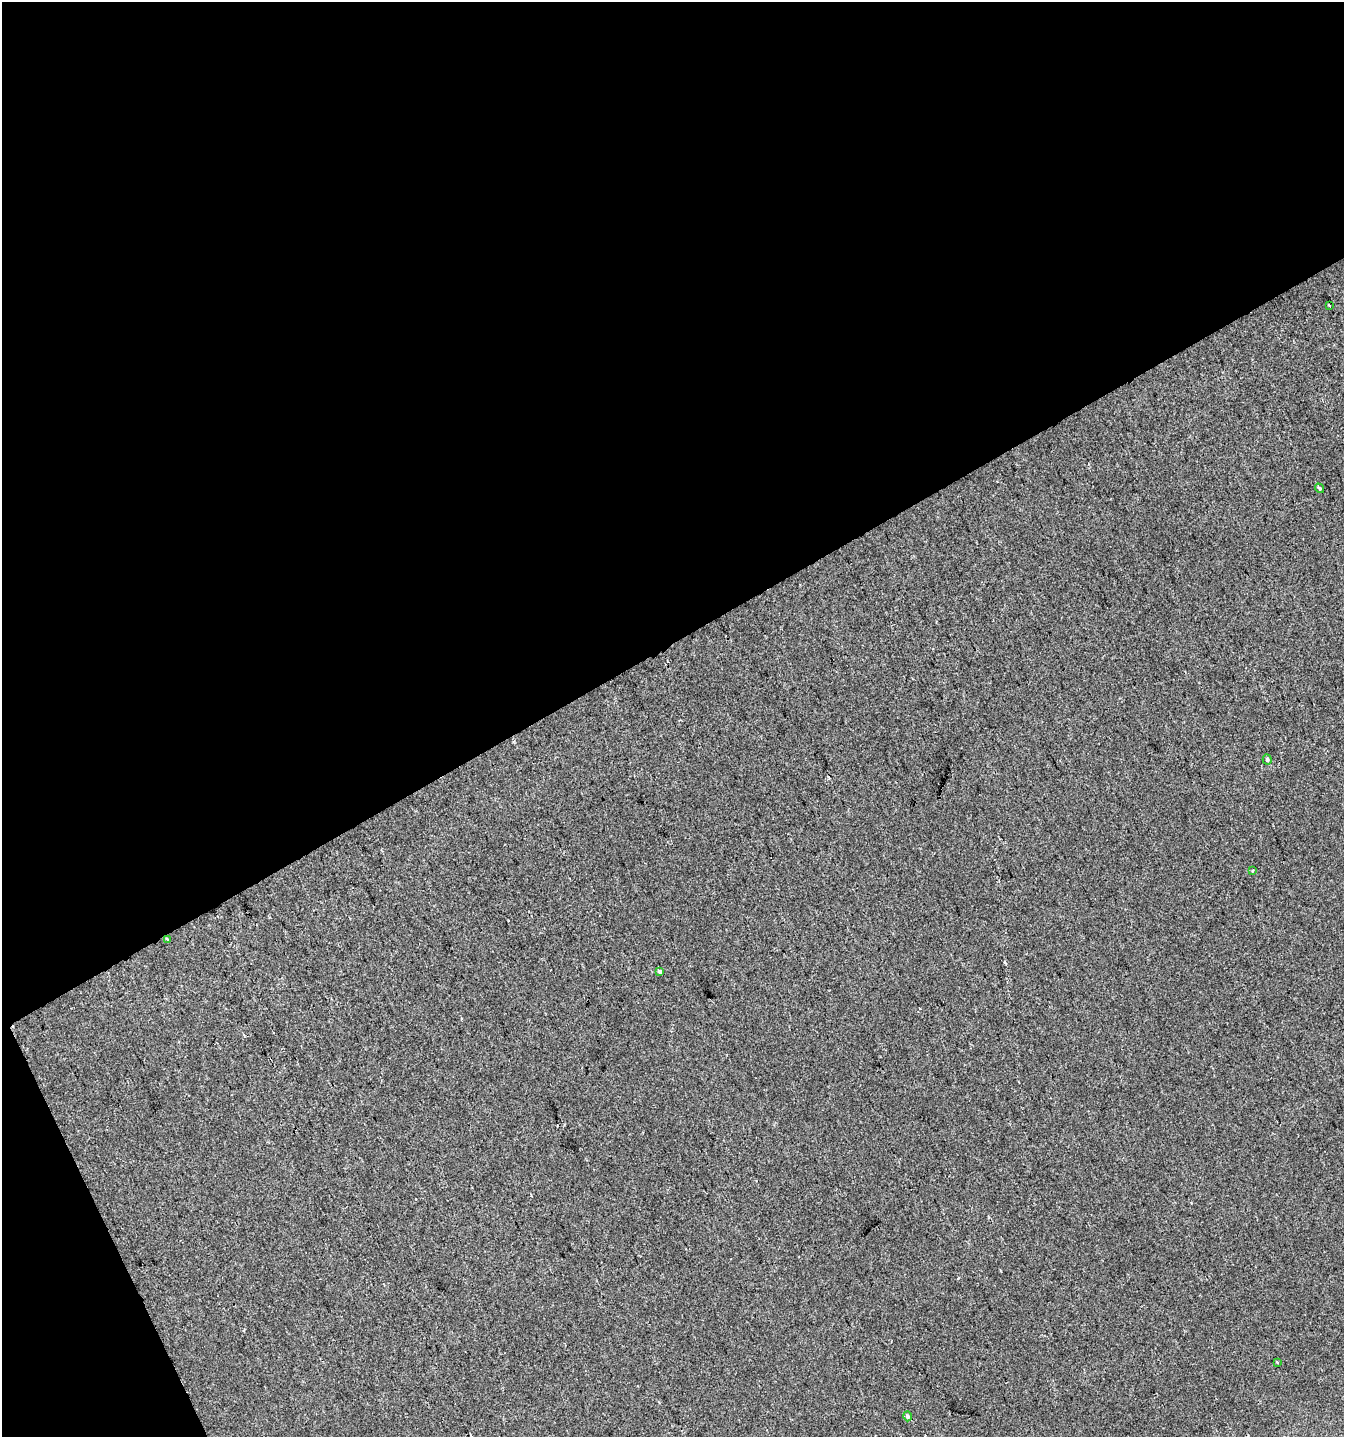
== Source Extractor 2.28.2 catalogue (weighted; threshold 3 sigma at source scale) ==
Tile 1 of 2 x 2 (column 1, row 1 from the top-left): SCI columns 76-1417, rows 1436-2870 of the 2818 x 2871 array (HDU 1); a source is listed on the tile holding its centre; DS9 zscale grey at full resolution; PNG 1346 x 1439 px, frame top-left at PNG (2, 2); each listed source drawn as its Kron ellipse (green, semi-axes under 4 px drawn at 4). Shown black and unused: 47% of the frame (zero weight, under 2 of 3 exposures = <1% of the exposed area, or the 3 px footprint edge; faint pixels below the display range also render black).
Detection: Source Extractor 2.28.2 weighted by HDU 2 'WHT'; one run over the whole footprint, this tile lists its part. Background 1.14e-04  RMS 0.0044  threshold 0.02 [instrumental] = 3 sigma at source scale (4.5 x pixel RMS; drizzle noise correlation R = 1.50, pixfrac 1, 0.0396/0.0396 arcsec/px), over >= 5 px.
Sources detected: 10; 2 cosmic-ray / hot-pixel residue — neither listed nor drawn; the other 8 listed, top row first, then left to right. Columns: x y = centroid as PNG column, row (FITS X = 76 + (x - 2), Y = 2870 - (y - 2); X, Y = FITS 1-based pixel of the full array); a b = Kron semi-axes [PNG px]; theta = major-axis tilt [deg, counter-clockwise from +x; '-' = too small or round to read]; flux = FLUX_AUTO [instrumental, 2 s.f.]
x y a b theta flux
1329 305 4 2 - 0.49
1320 488 5 4 - 1
1267 760 5 4 - 0.91
1252 871 3 3 - 0.81
167 940 3 3 - 1.5
660 972 3 3 - 3.6
1277 1362 3 3 - 0.67
907 1416 5 4 - 1.7